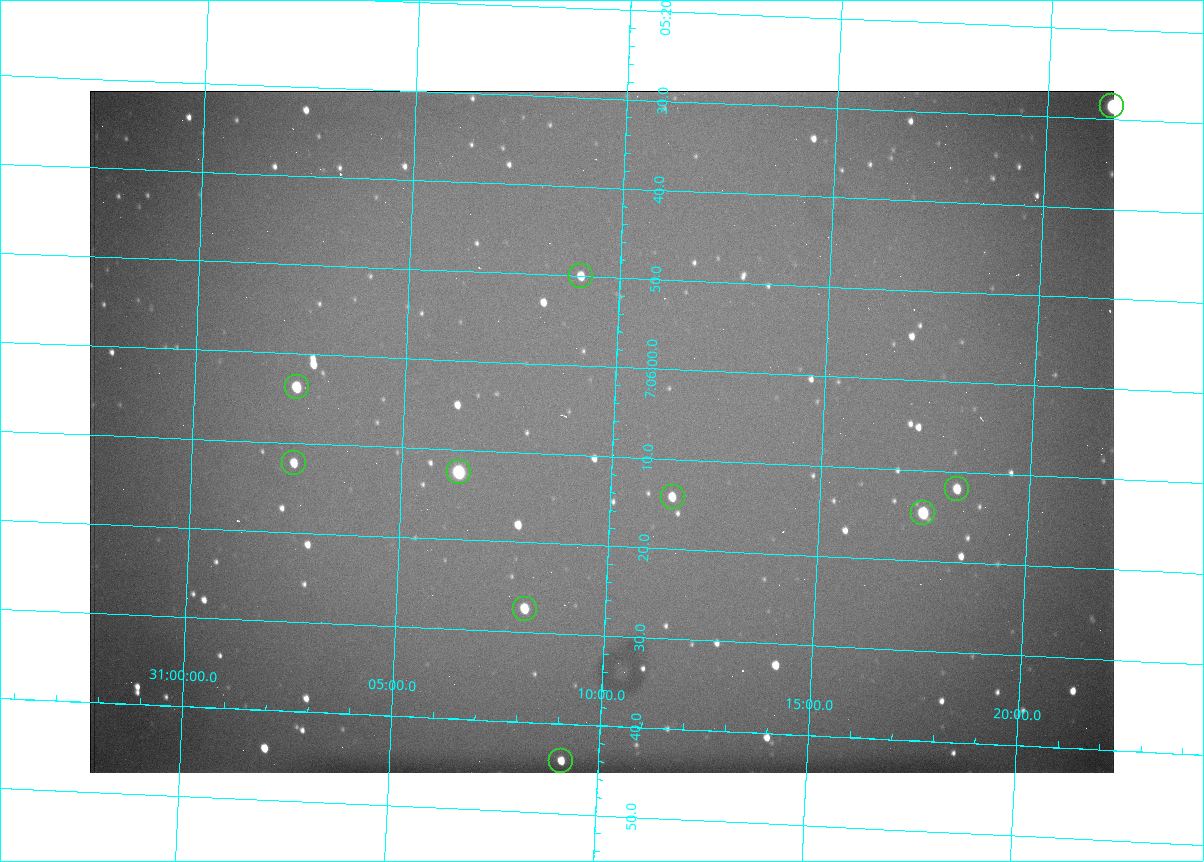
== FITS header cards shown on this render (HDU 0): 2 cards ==
NAXIS1  =                 1024 /fastest changing axis
NAXIS2  =                  682 /next to fastest changing axis

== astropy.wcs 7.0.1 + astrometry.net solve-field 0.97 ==
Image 1024 x 682 px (HDU 0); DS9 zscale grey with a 90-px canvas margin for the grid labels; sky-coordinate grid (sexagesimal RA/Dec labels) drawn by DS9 from the SOLVED WCS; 10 Tycho-2 reference stars matched to detected sources circled (green)
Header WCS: RA---TAN/DEC--TAN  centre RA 07:06:07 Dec +31:10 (106.53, +31.16 deg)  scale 1.43 arcsec/px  FOV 24.4' x 16.3'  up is -93 deg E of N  parity flipped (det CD > 0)
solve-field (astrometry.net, Tycho-2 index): VERIFIED the header's WCS against the Tycho-2 star catalogue (10 matches, 0 conflicts) and refined it, rather than solving blind
Solved WCS: RA---TAN-SIP/DEC--TAN-SIP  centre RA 07:06:07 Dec +31:10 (106.53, +31.16 deg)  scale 1.43 arcsec/px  FOV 24.4' x 16.3'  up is -92 deg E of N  parity flipped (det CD > 0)
The solver's refit moves the header's centre by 0.45 arcsec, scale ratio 0.999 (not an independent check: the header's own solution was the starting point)
Tycho-2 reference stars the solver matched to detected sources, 10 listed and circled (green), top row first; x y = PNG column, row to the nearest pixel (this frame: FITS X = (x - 90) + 1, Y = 682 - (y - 91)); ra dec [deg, ICRS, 3 dp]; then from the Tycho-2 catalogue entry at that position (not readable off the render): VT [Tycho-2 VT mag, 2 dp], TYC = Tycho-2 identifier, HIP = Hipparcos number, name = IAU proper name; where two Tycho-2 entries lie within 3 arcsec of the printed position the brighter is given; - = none
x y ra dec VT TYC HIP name
1112 106 106.369 +31.359 8.79 2438-636-1 - -
581 276 106.458 +31.151 12.35 2438-728-1 - -
297 387 106.516 +31.041 10.39 2438-398-1 - -
294 463 106.551 +31.041 11.84 2438-663-1 - -
459 472 106.552 +31.106 9.20 2438-180-1 - -
957 489 106.550 +31.305 11.61 2438-184-1 - -
673 497 106.559 +31.192 11.79 2438-1039-1 - -
923 513 106.562 +31.292 10.01 2438-106-1 - -
525 609 106.614 +31.135 11.36 2438-550-1 - -
561 761 106.684 +31.152 11.76 2438-931-1 - -